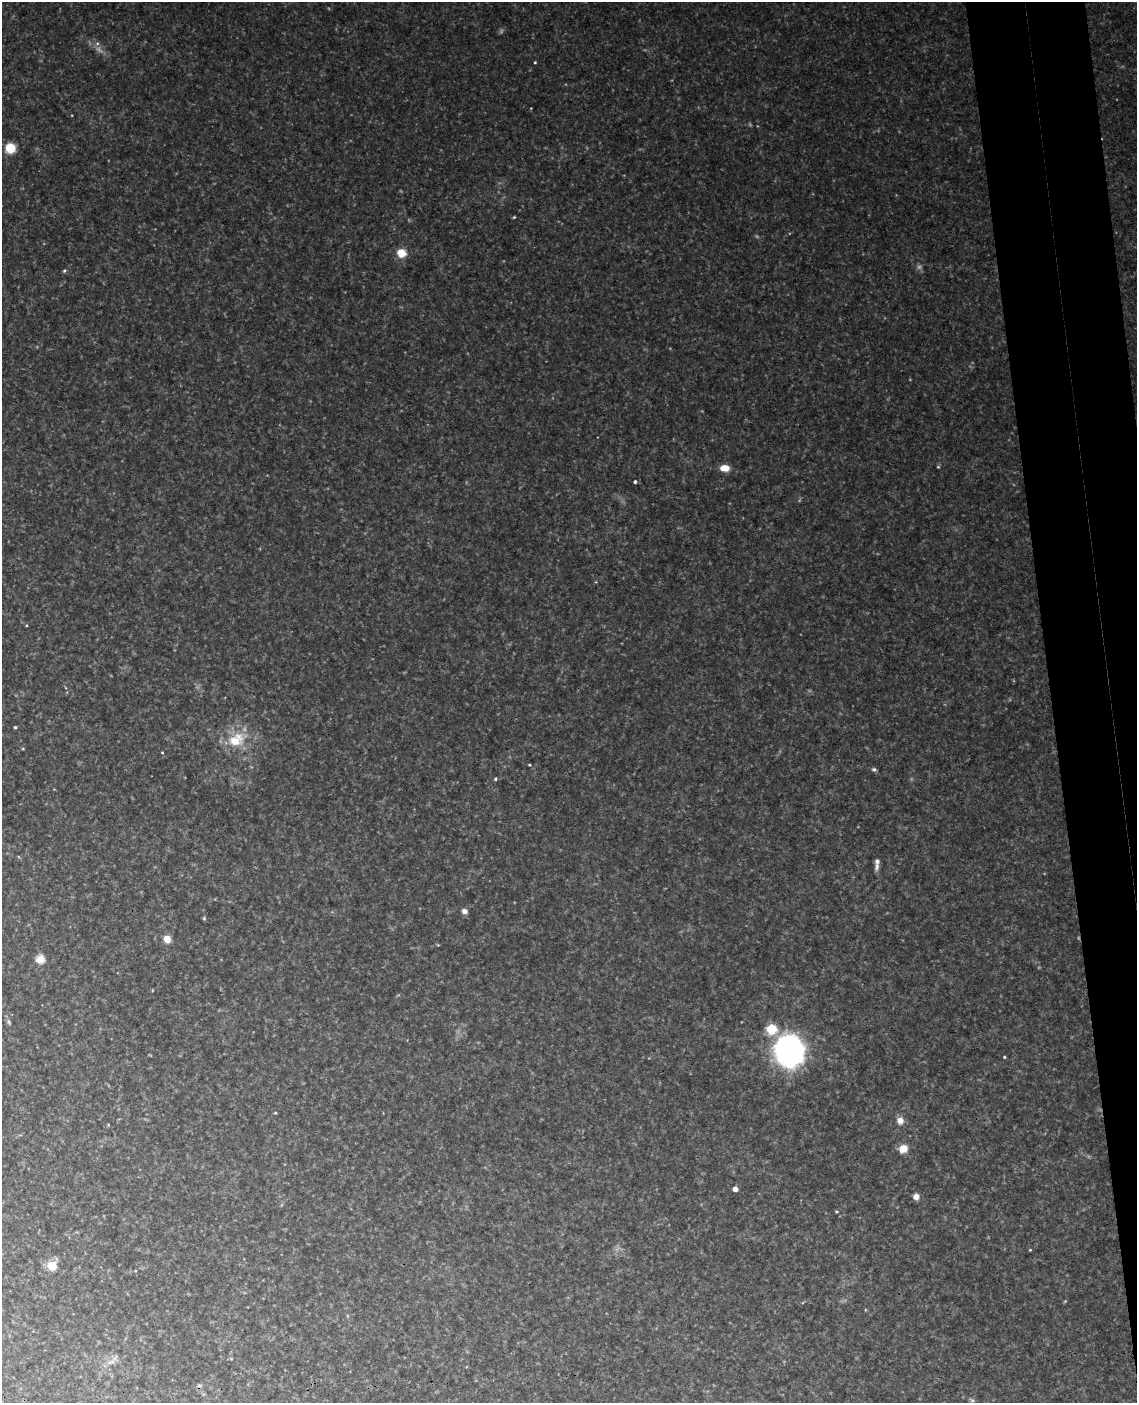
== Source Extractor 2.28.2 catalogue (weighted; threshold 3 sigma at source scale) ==
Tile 6 of 4 x 3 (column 2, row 2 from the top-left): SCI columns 1194-2328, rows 1642-3042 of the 4653 x 4581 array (HDU 1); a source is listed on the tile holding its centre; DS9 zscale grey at full resolution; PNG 1139 x 1405 px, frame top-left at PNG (2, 2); no overlay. Shown black and unused: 7% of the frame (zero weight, under 3 of 4 exposures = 6% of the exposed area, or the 3 px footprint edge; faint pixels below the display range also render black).
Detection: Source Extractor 2.28.2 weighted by HDU 2 'WHT'; one run over the whole footprint, this tile lists its part. Background 0.11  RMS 0.0098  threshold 0.0442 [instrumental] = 3 sigma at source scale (4.5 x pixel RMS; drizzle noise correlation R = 1.50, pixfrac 1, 0.05/0.05 arcsec/px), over >= 5 px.
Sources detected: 51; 8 too faint to see at this stretch — not listed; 1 inside a brighter listed object's ellipse — not listed separately; the other 42 listed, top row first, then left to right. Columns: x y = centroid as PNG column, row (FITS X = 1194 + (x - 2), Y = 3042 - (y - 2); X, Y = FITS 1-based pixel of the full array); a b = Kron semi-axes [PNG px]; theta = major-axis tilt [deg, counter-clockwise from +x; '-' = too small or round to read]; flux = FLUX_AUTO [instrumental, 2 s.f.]
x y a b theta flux
99 49 17 9 -39 8.5
535 62 3 3 - 1
10 148 8 8 - 30
514 217 3 3 - 1.1
401 253 8 8 - 20
64 271 6 5 - 1.6
938 467 4 4 - 1.1
725 468 10 7 -2 12
635 482 3 3 - 1.9
596 582 5 3 - 0.83
15 727 3 3 - 1.4
236 740 29 18 29 37
23 749 5 3 - 0.98
162 753 4 3 - 0.91
529 765 4 3 - 1
874 769 5 4 - 2.4
495 779 4 4 - 1.6
877 867 11 6 80 4.3
464 911 6 6 - 5.3
204 918 5 4 - 1.4
167 939 5 5 - 32
438 945 5 4 - 0.9
40 959 5 5 - 56
152 990 4 3 - 0.72
9 1022 9 5 -61 2.3
771 1029 9 8 - 31
789 1051 16 14 -72 640
1004 1057 4 3 - 1.1
275 1113 4 3 - 1.1
900 1121 9 8 - 8
108 1125 4 3 - 0.86
903 1149 10 8 16 13
735 1189 4 4 - 8.7
916 1197 6 6 - 7.6
836 1212 5 3 - 1.1
1030 1250 3 3 - 0.93
52 1266 10 9 - 19
1065 1301 5 4 - 0.95
231 1359 5 4 - 1
111 1362 17 7 15 7.5
466 1367 4 3 - 0.7
199 1385 7 5 -11 2.1